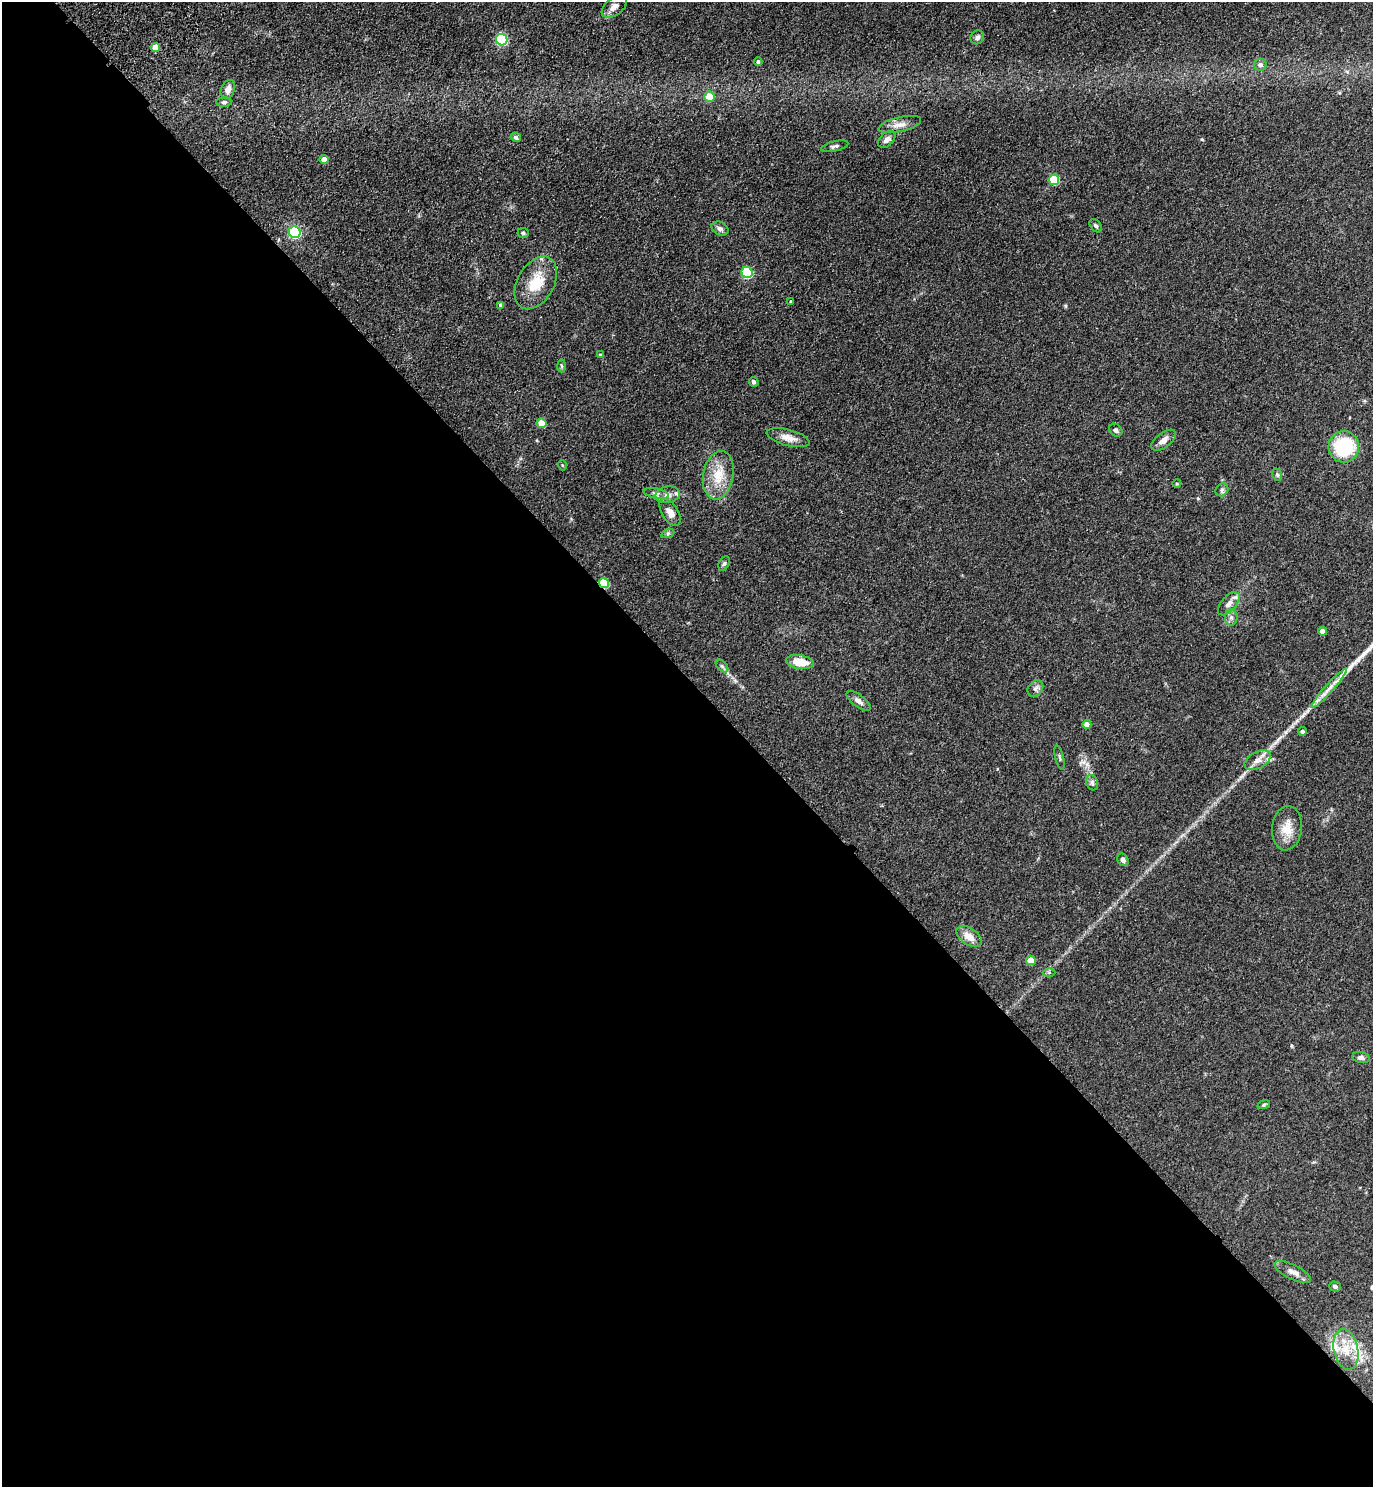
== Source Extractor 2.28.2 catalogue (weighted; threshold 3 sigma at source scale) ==
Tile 14 of 4 x 4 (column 2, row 4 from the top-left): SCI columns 1621-2991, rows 91-1575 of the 6122 x 6121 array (HDU 1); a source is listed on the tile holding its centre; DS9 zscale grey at full resolution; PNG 1375 x 1489 px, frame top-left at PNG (2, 2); each listed source drawn as its Kron ellipse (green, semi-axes under 4 px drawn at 4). Shown black and unused: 54% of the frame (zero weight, under 3 of 4 exposures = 6% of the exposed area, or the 3 px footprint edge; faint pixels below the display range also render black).
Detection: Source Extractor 2.28.2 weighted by HDU 2 'WHT'; one run over the whole footprint, this tile lists its part. Background 0.0746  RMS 0.0066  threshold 0.0298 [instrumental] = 3 sigma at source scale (4.5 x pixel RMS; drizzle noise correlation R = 1.50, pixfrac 1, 0.05/0.05 arcsec/px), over >= 5 px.
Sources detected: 69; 4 inside a brighter listed object's ellipse — not listed separately; the other 65 listed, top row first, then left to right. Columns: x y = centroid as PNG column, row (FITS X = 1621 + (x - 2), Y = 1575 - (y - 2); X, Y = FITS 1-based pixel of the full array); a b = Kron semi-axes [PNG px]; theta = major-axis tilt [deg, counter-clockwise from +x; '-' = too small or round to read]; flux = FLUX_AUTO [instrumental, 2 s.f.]
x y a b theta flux
614 7 14 8 38 4.3
977 37 7 6 - 1.6
502 40 6 5 - 76
155 47 5 4 - 8.7
758 62 4 4 - 1.4
1260 65 6 6 - 2.3
228 89 10 7 70 4
709 97 5 5 - 11
224 102 7 5 2 1.5
900 125 22 7 13 5.3
516 137 5 4 - 1.8
887 139 10 6 42 2.8
835 146 14 5 13 1.8
324 160 4 4 - 6
1054 180 5 5 - 34
1096 226 7 5 -50 1.4
720 229 9 6 -24 2.3
295 232 6 5 - 81
523 233 5 5 - 1.1
747 273 6 5 - 51
536 283 28 18 60 18
791 302 3 3 - 0.93
501 305 4 3 - 1.4
600 355 4 4 - 0.54
562 366 6 4 -87 1
754 382 5 5 - 1.5
542 423 5 4 - 12
1116 430 7 5 -43 1.8
788 438 22 8 -15 5.8
1164 440 14 7 38 4
1344 447 15 15 - 37
562 465 5 3 - 0.58
718 475 24 15 79 15
1277 475 6 5 - 1.1
1177 484 4 3 - 0.58
1222 490 7 5 45 1.5
656 493 13 5 -12 2.3
668 495 12 8 9 3.9
670 512 15 8 -58 4.6
668 533 7 4 19 1
724 563 8 5 63 1.1
604 583 5 4 - 26
1229 604 14 7 49 4.1
1231 617 8 6 -89 2
1323 631 4 4 - 4.5
800 662 14 7 -9 11
722 666 7 4 -45 1.3
1035 688 9 7 50 2.2
1329 688 26 4 48 5.6
859 701 14 6 -36 2.9
1087 724 4 4 - 4.8
1302 731 4 4 - 1.6
1059 758 12 2 -76 0.9
1258 760 14 8 28 4.7
1092 783 8 6 -70 1.5
1287 828 22 15 84 10
1123 860 6 5 - 2.3
969 936 14 8 -35 6.3
1031 960 5 4 - 10
1049 973 6 4 0 0.92
1361 1058 9 5 -10 2.2
1264 1104 6 4 20 0.81
1293 1272 20 7 -26 4.6
1335 1286 6 5 - 1.3
1346 1349 20 12 -78 11
Overlapping masked pixels (flux is a lower limit): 1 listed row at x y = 604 583